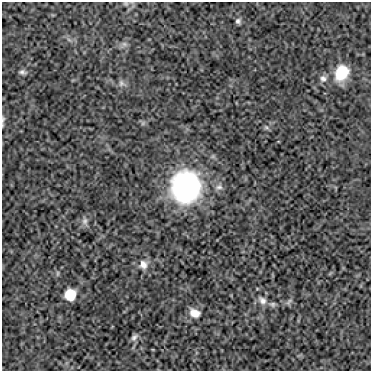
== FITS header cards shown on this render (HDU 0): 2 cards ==
NAXIS1  =                  369
NAXIS2  =                  369

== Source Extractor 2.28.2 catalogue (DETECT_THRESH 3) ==
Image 369 x 369 px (HDU 0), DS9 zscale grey, 1 PNG px = 1 image px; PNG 373 x 373 px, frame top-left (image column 1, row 369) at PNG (2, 2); no overlay
Background 31.8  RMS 8.9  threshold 26.7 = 3 sigma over >= 5 px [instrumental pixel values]
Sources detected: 20; all 20 listed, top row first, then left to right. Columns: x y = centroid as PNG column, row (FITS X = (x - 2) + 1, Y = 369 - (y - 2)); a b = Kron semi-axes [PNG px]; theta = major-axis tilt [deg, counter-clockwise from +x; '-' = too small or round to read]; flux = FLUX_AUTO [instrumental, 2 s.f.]
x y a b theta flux
126 4 8 5 -6 1300
238 21 6 6 - 1900
124 44 8 7 - 2100
23 72 11 7 -15 2200
341 73 17 13 61 17000
323 78 10 9 - 2700
121 83 10 8 -54 2500
3 119 13 5 86 1800
266 127 8 5 -29 1200
186 187 34 31 81 100000
219 187 11 8 19 2700
85 221 12 8 -82 2800
143 265 13 12 - 5300
57 273 8 4 82 900
70 295 10 9 - 13000
262 300 14 9 -49 4300
289 302 12 5 45 1600
273 304 9 7 0 1700
194 313 14 10 -27 6000
134 337 11 7 47 2300
At the frame edge (FLAGS 8, measured only in part): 1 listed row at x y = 3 119